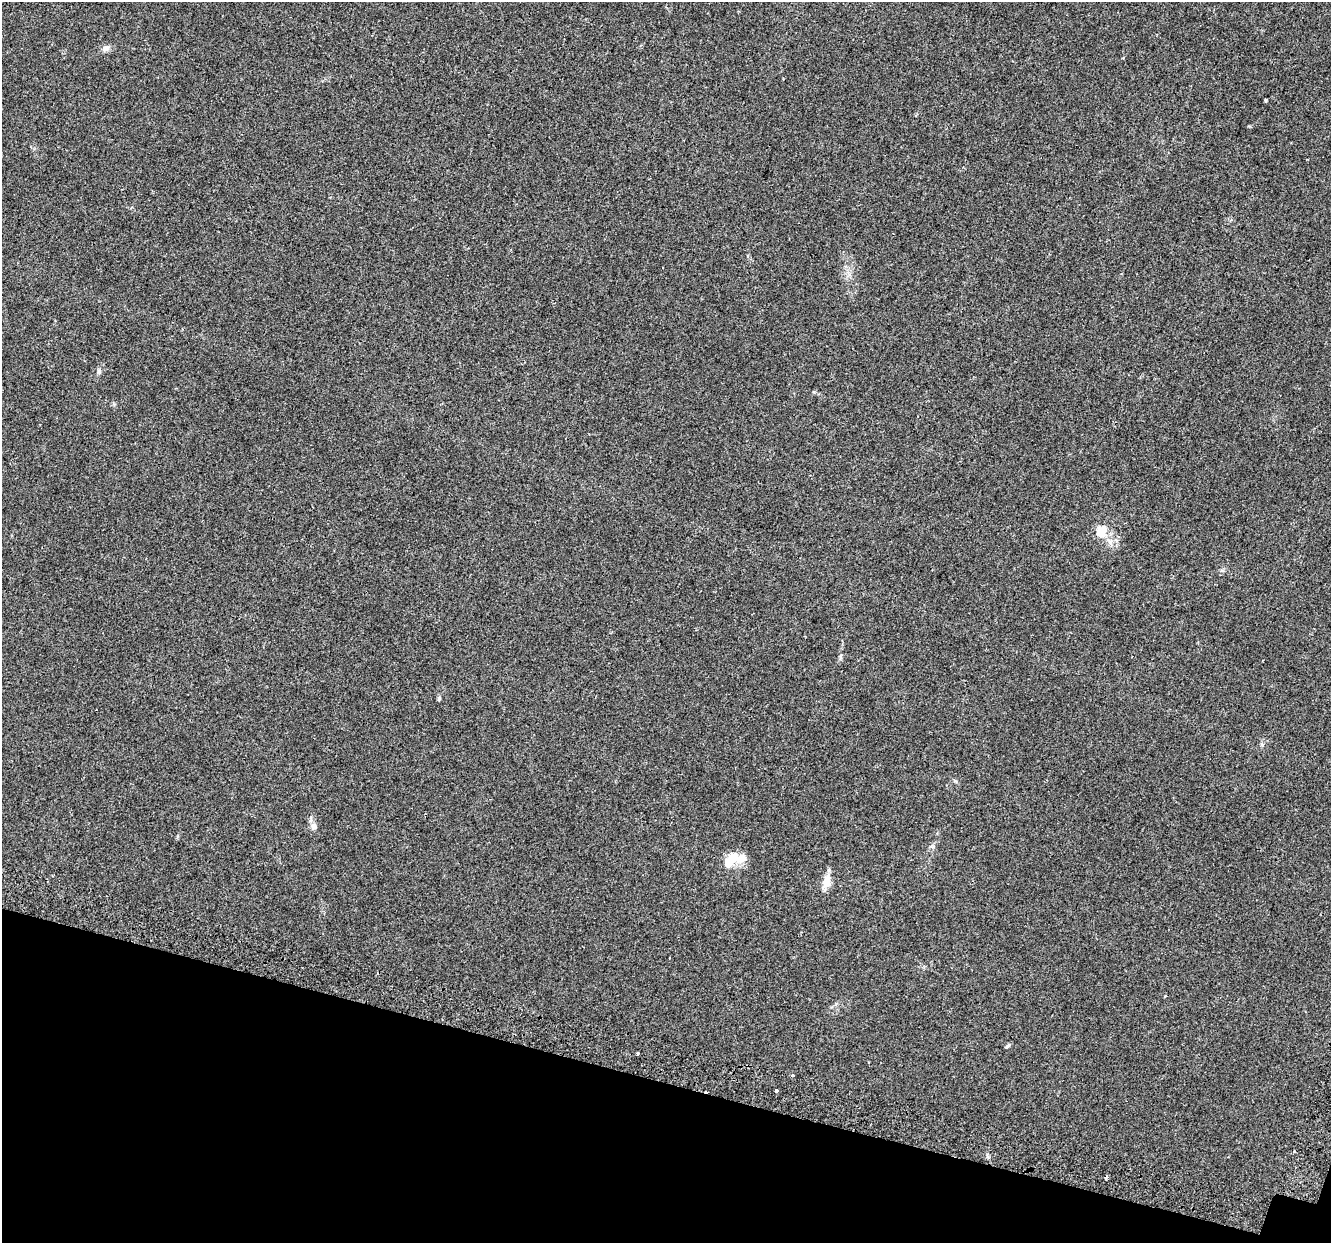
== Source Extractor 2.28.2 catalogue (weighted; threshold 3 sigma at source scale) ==
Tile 15 of 4 x 4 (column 3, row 4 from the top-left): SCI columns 2718-4046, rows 346-1586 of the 5427 x 5594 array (HDU 1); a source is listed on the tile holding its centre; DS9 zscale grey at full resolution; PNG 1333 x 1245 px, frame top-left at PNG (2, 2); no overlay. Shown black and unused: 13% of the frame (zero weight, under 2 of 3 exposures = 4% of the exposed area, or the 3 px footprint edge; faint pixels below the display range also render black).
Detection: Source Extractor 2.28.2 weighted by HDU 2 'WHT'; one run over the whole footprint, this tile lists its part. Background 0.0371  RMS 0.0054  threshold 0.0245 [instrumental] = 3 sigma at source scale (4.5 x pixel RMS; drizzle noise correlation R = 1.50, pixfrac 1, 0.0396/0.0396 arcsec/px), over >= 5 px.
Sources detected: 18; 1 inside a brighter object's white glare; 3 cosmic-ray / hot-pixel residue — not listed; the other 14 listed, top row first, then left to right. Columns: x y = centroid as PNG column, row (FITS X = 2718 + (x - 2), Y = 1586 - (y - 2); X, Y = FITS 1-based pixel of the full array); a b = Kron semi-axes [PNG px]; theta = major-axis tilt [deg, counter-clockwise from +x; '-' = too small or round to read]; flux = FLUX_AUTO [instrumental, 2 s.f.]
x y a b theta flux
106 48 10 7 7 2.3
1266 101 5 3 - 0.65
99 371 7 5 -70 1
1101 531 6 5 - 28
840 657 8 3 72 0.86
439 698 6 4 75 0.87
314 826 10 8 -52 2.4
731 859 24 12 58 7.9
826 882 21 9 75 5.5
1165 996 3 2 - 0.49
1008 1046 7 4 45 0.91
638 1053 3 3 - 1.4
792 1075 3 3 - 2.6
776 1091 3 3 - 3.3